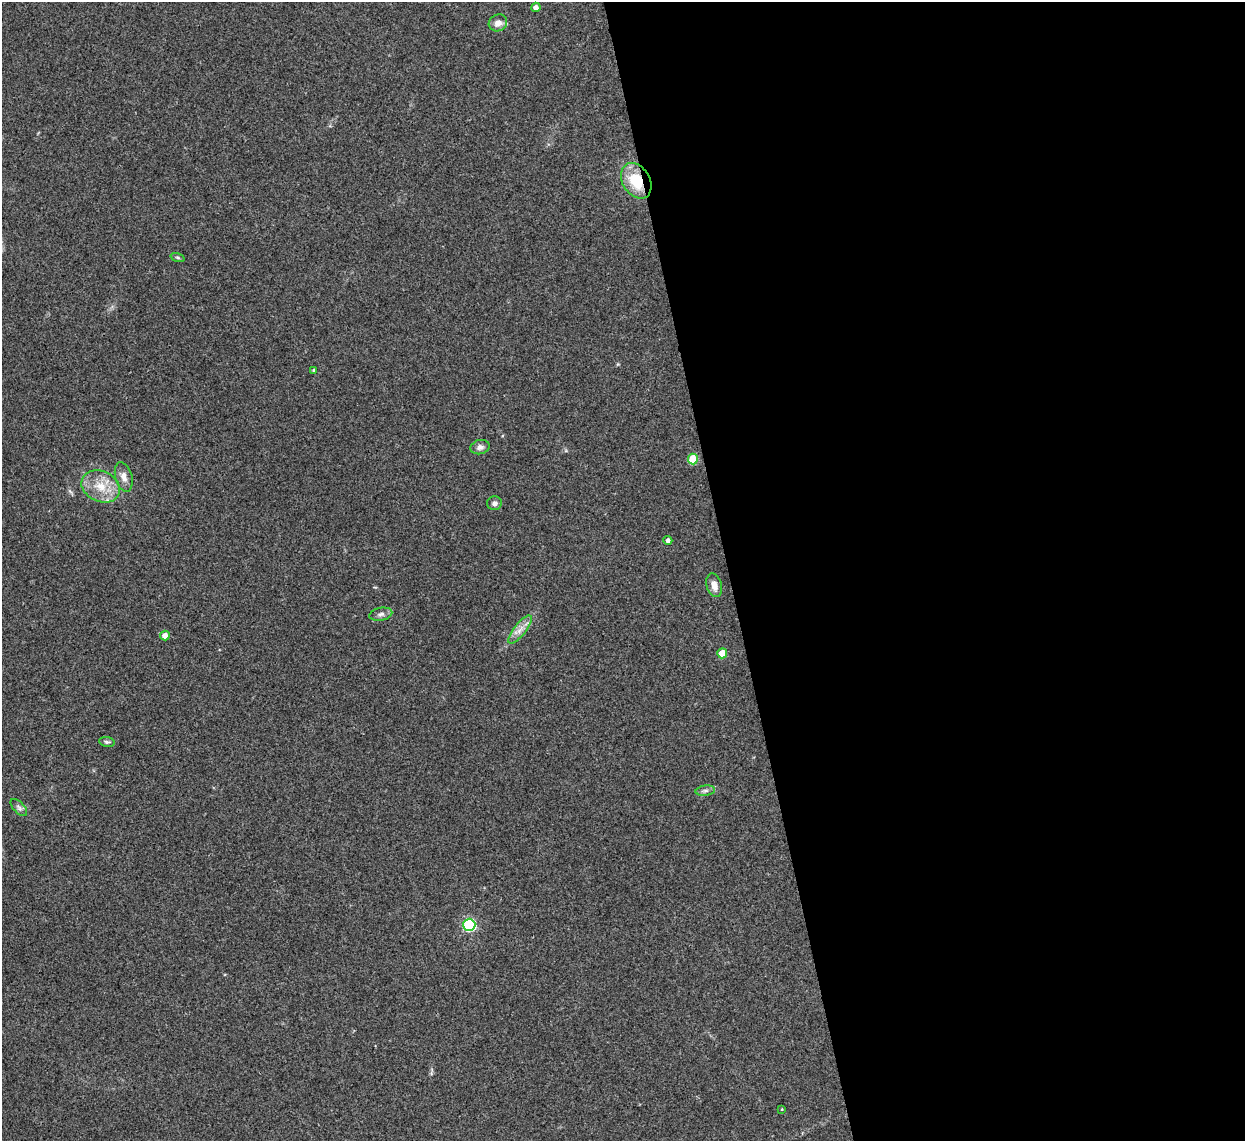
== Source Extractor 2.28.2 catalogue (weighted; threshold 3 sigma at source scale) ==
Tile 8 of 4 x 4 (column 4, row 2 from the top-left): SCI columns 3732-4974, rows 2536-3674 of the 4975 x 4956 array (HDU 1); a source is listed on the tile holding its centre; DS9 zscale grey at full resolution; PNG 1247 x 1143 px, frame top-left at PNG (2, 2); each listed source drawn as its Kron ellipse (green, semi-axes under 4 px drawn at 4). Shown black and unused: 42% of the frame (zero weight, under 3 of 4 exposures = <1% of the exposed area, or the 3 px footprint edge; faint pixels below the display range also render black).
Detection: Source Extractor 2.28.2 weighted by HDU 2 'WHT'; one run over the whole footprint, this tile lists its part. Background 0.166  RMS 0.007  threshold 0.0317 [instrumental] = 3 sigma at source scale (4.5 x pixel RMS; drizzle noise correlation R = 1.50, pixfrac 1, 0.05/0.05 arcsec/px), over >= 5 px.
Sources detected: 21; all 21 listed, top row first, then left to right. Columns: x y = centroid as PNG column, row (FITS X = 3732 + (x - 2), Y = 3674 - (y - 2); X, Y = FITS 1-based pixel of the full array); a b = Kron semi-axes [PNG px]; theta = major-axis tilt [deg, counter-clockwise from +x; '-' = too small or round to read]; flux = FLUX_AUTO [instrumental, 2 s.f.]
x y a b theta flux
536 7 4 4 - 3.5
498 23 9 8 - 5.2
636 181 19 13 -59 24
178 257 7 3 -19 1
314 370 4 4 - 1.1
480 447 9 7 14 3
693 459 5 5 - 27
124 477 15 8 -75 5.1
101 486 20 15 -25 16
494 503 7 6 - 2.5
668 540 4 4 - 2.6
714 585 12 7 -74 5.8
381 614 11 6 12 2.7
520 630 17 6 51 5.4
165 635 5 5 - 4.7
722 653 5 5 - 14
107 742 8 5 -10 1.4
705 791 10 5 6 2.2
19 808 10 5 -48 2.3
469 925 6 6 - 91
782 1109 4 2 - 0.46
Overlapping masked pixels (flux is a lower limit): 1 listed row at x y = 636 181